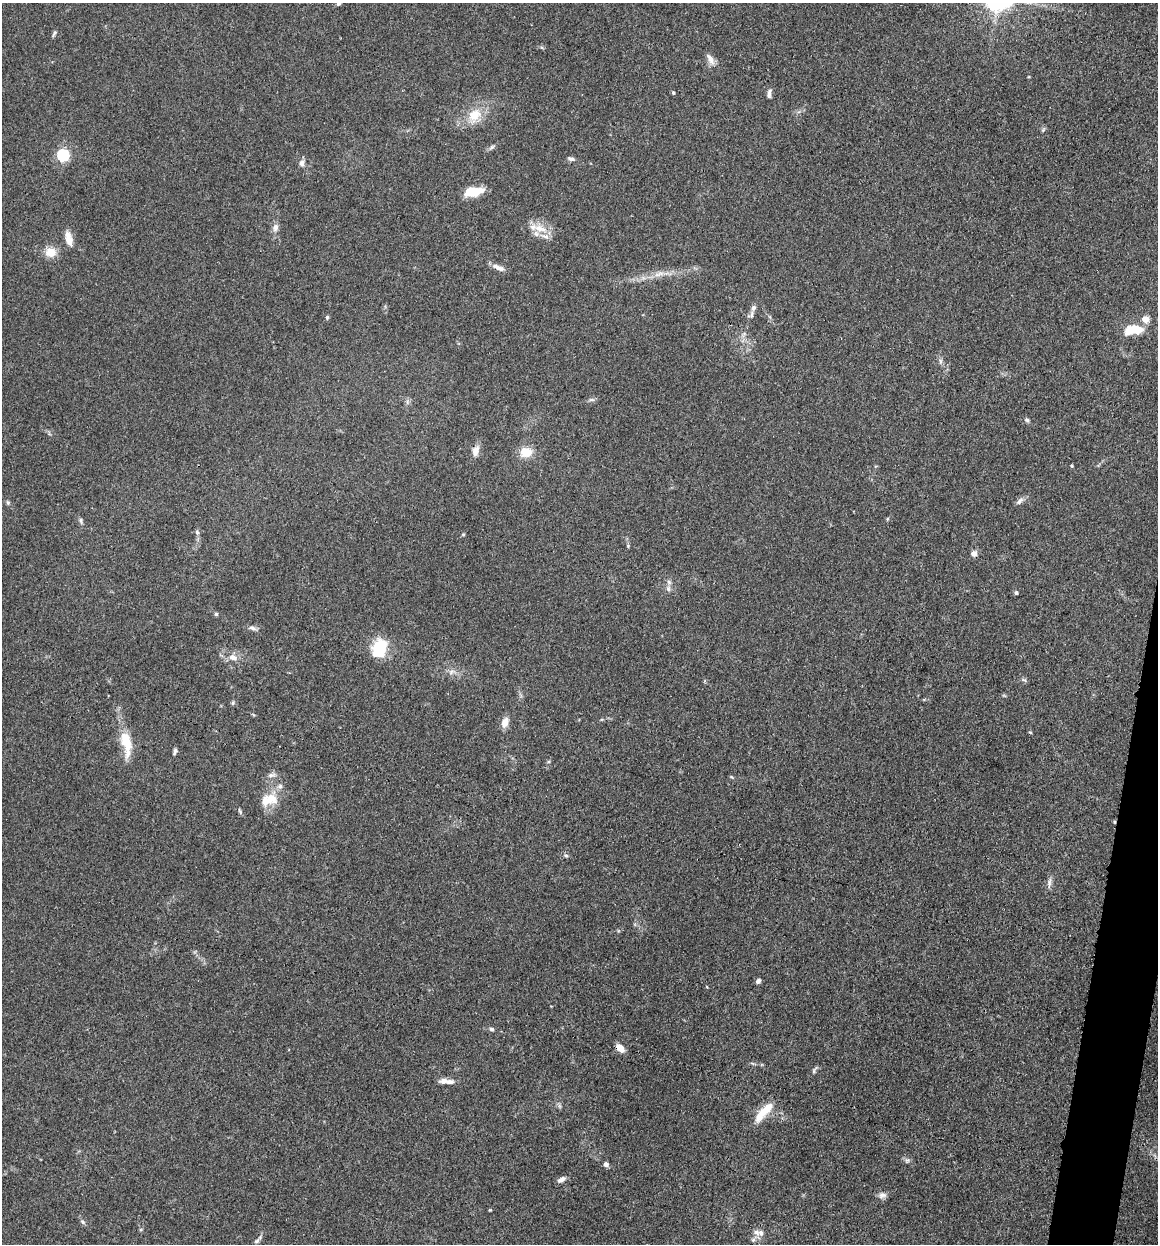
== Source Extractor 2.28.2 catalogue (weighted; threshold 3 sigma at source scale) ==
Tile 6 of 4 x 4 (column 2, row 2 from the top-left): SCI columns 1496-2651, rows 3281-4522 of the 6832 x 5775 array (HDU 1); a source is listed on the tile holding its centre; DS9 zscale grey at full resolution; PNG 1160 x 1246 px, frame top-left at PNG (2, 3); no overlay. Shown black and unused: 2% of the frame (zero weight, under 3 of 4 exposures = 2% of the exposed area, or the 3 px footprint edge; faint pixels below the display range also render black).
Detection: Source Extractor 2.28.2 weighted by HDU 2 'WHT'; one run over the whole footprint, this tile lists its part. Background 0.167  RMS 0.0077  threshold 0.0347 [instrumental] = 3 sigma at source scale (4.5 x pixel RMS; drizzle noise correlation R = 1.50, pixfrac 1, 0.05/0.05 arcsec/px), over >= 5 px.
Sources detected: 73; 3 inside a brighter object's white glare — not listed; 6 inside a brighter listed object's ellipse — not listed separately; the other 64 listed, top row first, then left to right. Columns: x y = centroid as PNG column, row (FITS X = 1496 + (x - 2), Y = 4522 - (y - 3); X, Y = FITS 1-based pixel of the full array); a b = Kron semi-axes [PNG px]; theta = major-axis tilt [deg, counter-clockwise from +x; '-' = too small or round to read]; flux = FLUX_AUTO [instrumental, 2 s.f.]
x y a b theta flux
338 4 6 4 20 1.2
54 33 8 5 56 1.5
710 59 16 7 -62 4.9
673 93 5 4 - 0.87
769 94 12 5 84 2.5
474 115 19 14 59 16
492 147 8 4 31 1.7
63 155 6 5 - 100
571 159 9 5 -10 2.1
302 163 8 7 - 3.6
477 191 19 9 25 13
275 227 10 7 73 3.8
540 228 23 9 -18 11
69 238 19 8 -75 6.8
51 252 12 10 -11 11
496 267 13 7 -25 4.1
658 274 17 5 16 5.5
753 308 7 6 - 2.4
327 317 6 4 71 1
1145 319 5 5 - 12
1135 329 17 10 -12 16
591 400 8 4 -8 1.6
1027 420 7 5 -32 1.5
475 451 14 8 74 5.7
526 452 11 9 2 14
1072 466 4 3 - 0.85
1020 501 12 6 46 2.8
8 503 7 3 -71 1.1
81 520 7 6 - 1.6
197 532 7 5 -79 1.6
463 534 5 3 - 0.81
974 553 8 7 - 3.3
668 589 8 6 -88 2.5
1016 593 5 4 - 1.4
216 614 5 5 - 1.1
252 628 10 5 -13 2.8
380 646 21 18 14 22
233 657 11 8 -13 5.6
451 672 8 5 46 2.1
233 703 6 4 89 1.1
505 722 11 7 69 7.2
1030 732 4 4 - 0.88
126 743 35 13 -80 21
175 751 8 4 74 1.9
271 775 12 5 13 2.7
731 777 5 3 - 0.85
272 798 18 14 -47 12
240 811 10 3 -65 1.2
566 856 6 4 -2 1.1
1049 883 15 5 85 3.2
758 981 6 5 - 2
707 987 4 3 - 0.56
491 1029 6 5 - 1.5
620 1048 10 6 -44 7
814 1070 13 4 58 1.7
446 1081 19 6 -4 5.7
764 1112 32 9 48 15
907 1160 7 4 1 1.6
606 1164 6 5 - 2.6
562 1179 12 6 28 3.2
882 1195 11 7 10 3.3
82 1222 8 5 -42 1.7
761 1233 9 9 - 4.3
258 1240 15 4 48 2.1
Overlapping masked pixels (flux is a lower limit): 1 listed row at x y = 620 1048
Unlisted compact peaks at least as high as the median listed source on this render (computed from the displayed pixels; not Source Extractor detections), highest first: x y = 490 1210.